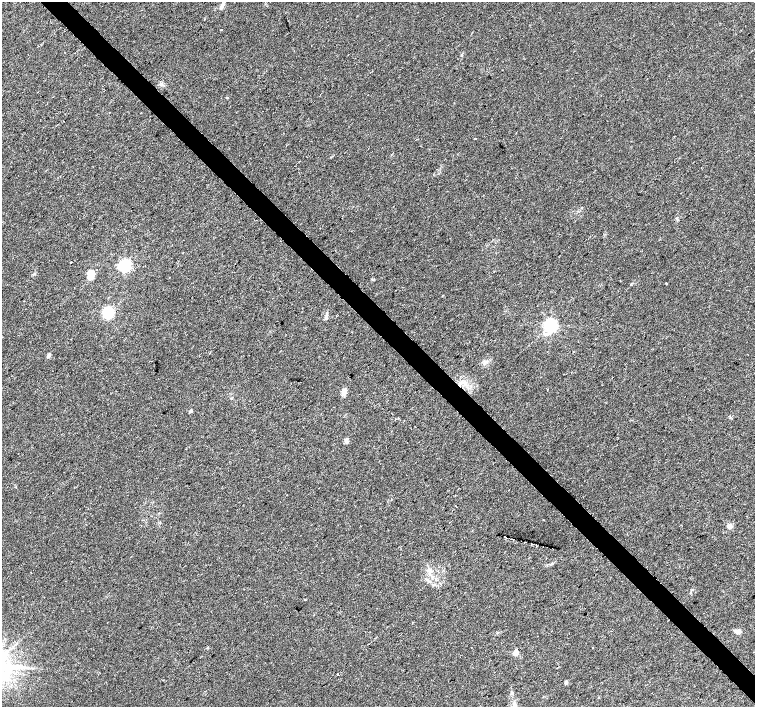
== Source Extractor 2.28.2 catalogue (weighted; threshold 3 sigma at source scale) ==
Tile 6 of 4 x 4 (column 2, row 2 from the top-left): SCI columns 1506-3010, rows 2971-4379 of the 6026 x 6006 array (HDU 1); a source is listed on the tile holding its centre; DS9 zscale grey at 2 x 2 block average (1 PNG px = mean of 2 x 2 image px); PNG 757 x 709 px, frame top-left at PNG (2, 2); no overlay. Shown black and unused: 4% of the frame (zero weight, under 2 of 3 exposures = <1% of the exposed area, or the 3 px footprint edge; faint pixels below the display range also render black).
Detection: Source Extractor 2.28.2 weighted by HDU 2 'WHT'; one run over the whole footprint, this tile lists its part. Background 0.0278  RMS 0.0046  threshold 0.0205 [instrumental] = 3 sigma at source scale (4.5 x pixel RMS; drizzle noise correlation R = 1.50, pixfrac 1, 0.0396/0.0396 arcsec/px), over >= 5 px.
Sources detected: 35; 1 cosmic-ray / hot-pixel residue — not listed; the other 34 listed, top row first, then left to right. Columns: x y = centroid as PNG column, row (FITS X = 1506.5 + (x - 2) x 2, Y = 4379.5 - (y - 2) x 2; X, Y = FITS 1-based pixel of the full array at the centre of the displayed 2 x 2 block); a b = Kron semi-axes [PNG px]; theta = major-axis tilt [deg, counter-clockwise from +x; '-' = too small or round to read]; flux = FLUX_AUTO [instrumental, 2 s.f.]
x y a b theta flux
222 5 10 4 73 3.8
221 29 2 2 - 0.99
461 55 3 3 - 0.84
475 138 2 2 - 2.9
71 262 2 2 - 6.8
124 266 4 3 - 210
91 275 11 7 81 10
666 283 2 2 - 1.7
108 313 4 3 - 170
326 317 11 3 75 2.7
551 325 4 4 - 290
546 334 6 4 0 3
48 356 6 4 72 2.3
466 384 5 4 - 2.9
548 389 2 2 - 0.49
344 392 10 5 87 4.4
191 411 3 3 - 2.2
346 440 8 4 52 2.5
456 506 3 2 - 0.55
543 519 2 2 - 0.59
729 526 3 3 - 17
504 537 2 2 - 0.72
506 538 2 2 - 0.59
513 539 2 2 - 0.59
525 542 2 2 - 1.7
531 544 2 2 - 0.58
533 544 2 2 - 0.5
430 570 4 2 - 1.3
305 600 2 2 - 1.3
737 631 8 4 -9 3.7
593 648 2 2 - 0.46
516 652 3 3 - 20
337 674 2 2 - 5.8
565 681 4 2 - 0.89
Diffuse or blended objects may show on this block-average render without a row.